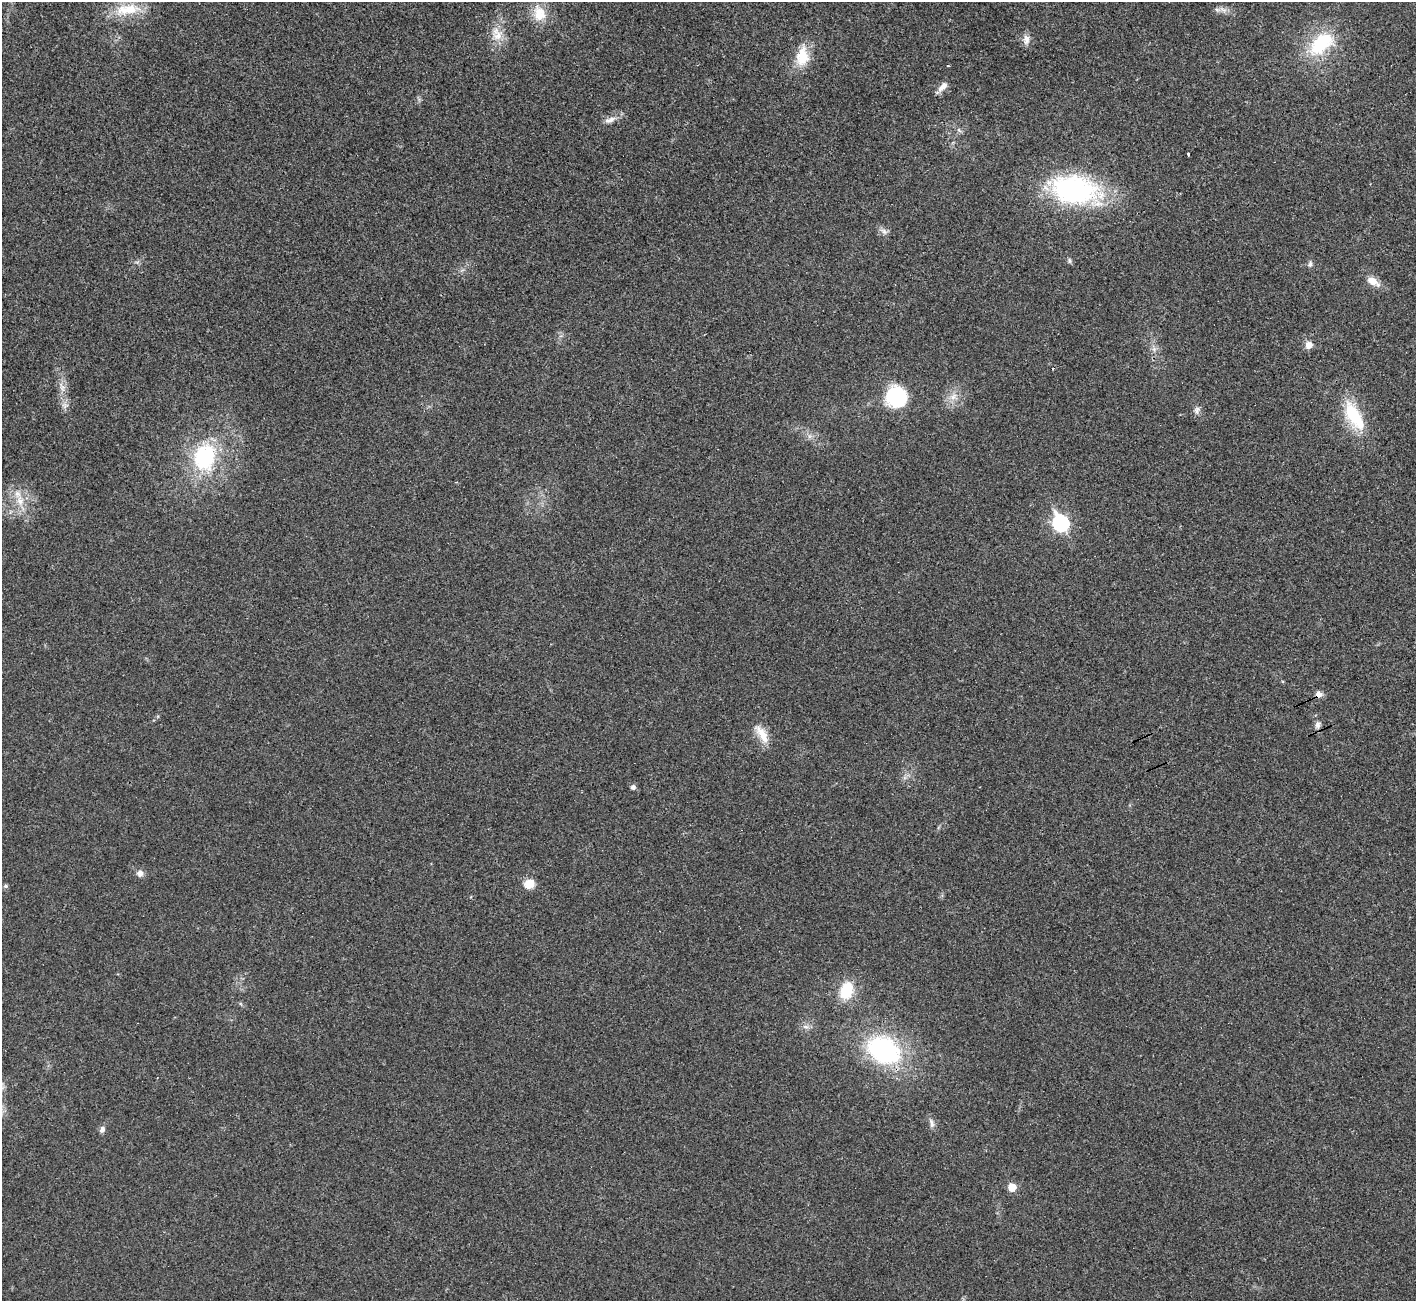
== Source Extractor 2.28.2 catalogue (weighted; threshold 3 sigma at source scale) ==
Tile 10 of 4 x 4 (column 2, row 3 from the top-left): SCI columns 1455-2868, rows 1493-2791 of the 5742 x 5715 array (HDU 1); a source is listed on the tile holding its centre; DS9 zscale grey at full resolution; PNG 1418 x 1303 px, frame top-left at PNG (2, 2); no overlay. Shown black and unused: <1% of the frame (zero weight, under 3 of 4 exposures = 2% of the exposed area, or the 3 px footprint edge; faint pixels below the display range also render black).
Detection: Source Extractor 2.28.2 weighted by HDU 2 'WHT'; one run over the whole footprint, this tile lists its part. Background 0.0213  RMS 0.0044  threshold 0.0197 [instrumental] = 3 sigma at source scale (4.5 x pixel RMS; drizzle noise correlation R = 1.50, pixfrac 1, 0.05/0.05 arcsec/px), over >= 5 px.
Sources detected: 40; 1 cosmic-ray / hot-pixel residue — not listed; the other 39 listed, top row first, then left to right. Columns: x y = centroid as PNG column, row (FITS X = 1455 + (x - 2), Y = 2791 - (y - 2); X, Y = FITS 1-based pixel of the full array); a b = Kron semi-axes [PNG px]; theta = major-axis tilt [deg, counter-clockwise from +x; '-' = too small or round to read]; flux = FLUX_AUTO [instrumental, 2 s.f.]
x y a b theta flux
127 9 39 14 8 13
1217 10 7 5 -1 1.2
539 14 21 16 -78 8.9
497 35 20 14 -74 7
1026 39 14 8 -89 2.7
1321 44 39 23 40 25
802 56 26 15 85 11
948 66 4 2 - 0.33
942 87 14 7 45 3.2
610 120 16 7 19 2.9
959 130 7 4 -46 0.95
1188 154 4 3 - 0.87
1074 189 56 34 -3 70
884 231 9 6 -63 1.6
1069 261 8 4 -82 0.75
1310 264 9 5 80 1.1
1373 281 18 9 -32 4.5
1309 345 8 7 - 3.2
62 387 11 8 -64 2.5
897 397 21 20 - 31
953 397 11 7 40 3
1197 410 11 6 60 1.6
1354 416 38 15 -58 21
205 457 34 26 74 37
20 501 17 10 -79 6
1060 523 8 7 - 93
1319 694 9 7 -12 2.1
1318 724 9 7 80 1.8
762 734 28 10 -56 6.7
633 787 5 5 - 1.4
140 873 8 8 - 2.1
529 884 13 11 16 5
6 886 6 5 - 0.75
846 990 23 15 72 13
806 1026 9 4 -9 1.3
883 1050 30 22 -27 64
932 1123 14 5 -83 1.7
102 1129 9 6 68 1.6
1012 1187 6 5 - 8.5
Overlapping masked pixels (flux is a lower limit): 1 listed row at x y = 1319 694